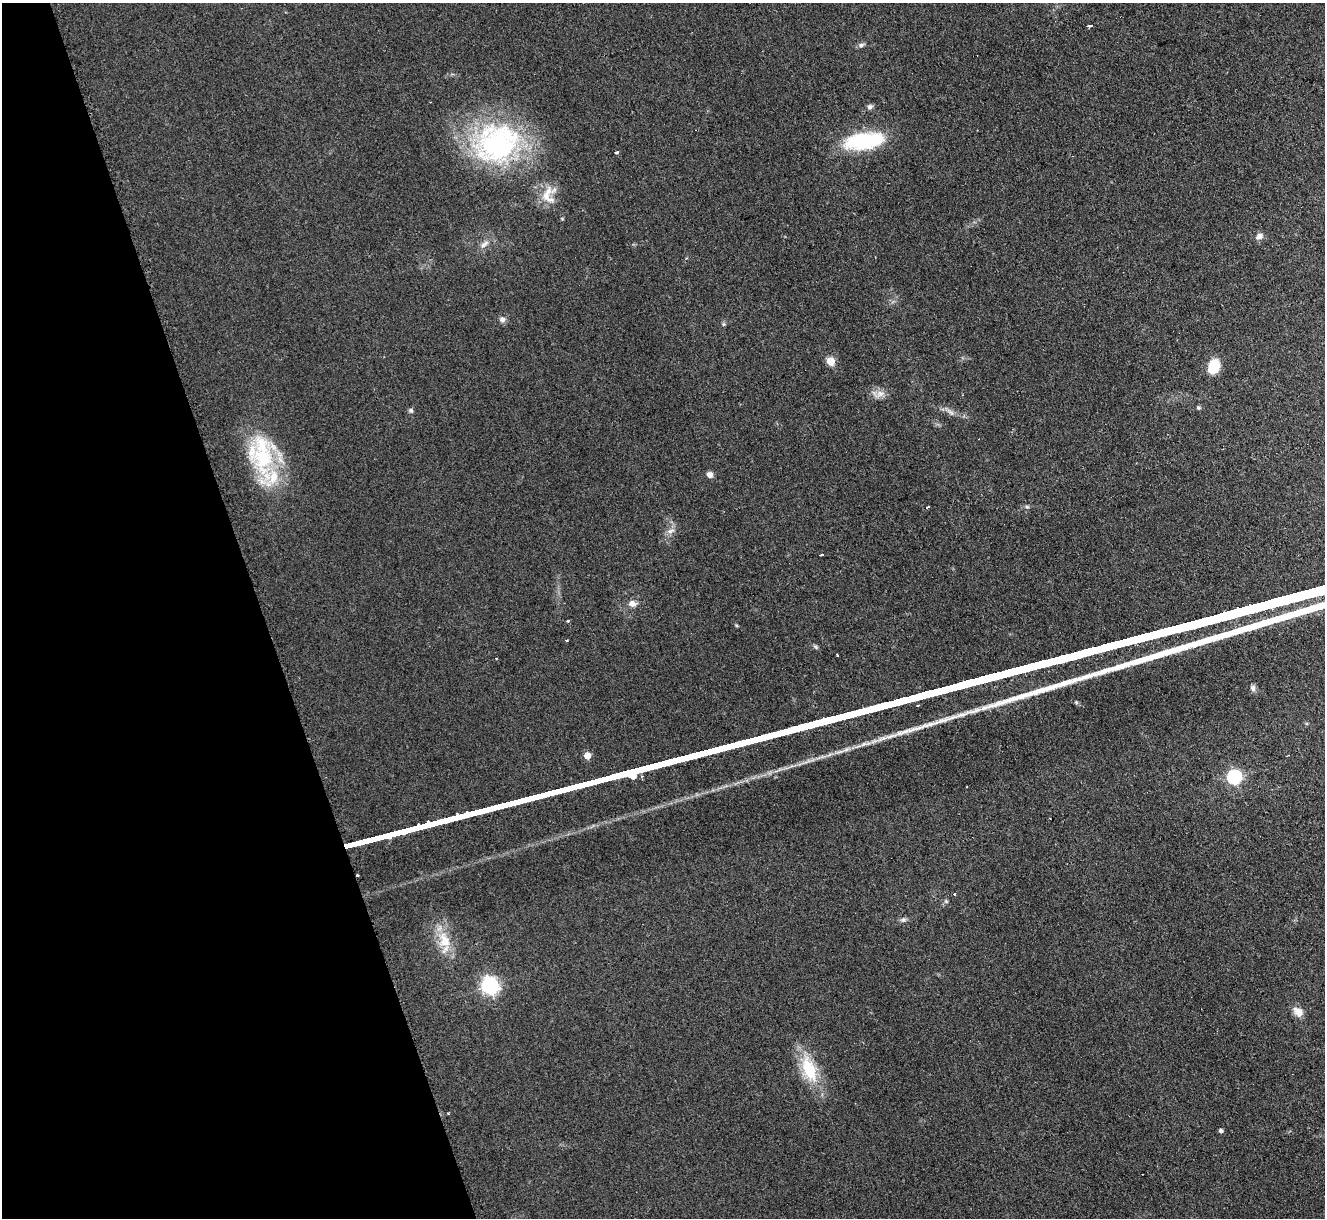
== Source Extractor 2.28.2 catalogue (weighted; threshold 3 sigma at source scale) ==
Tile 5 of 4 x 4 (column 1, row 2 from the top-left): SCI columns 20-1342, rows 2704-3919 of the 5319 x 5278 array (HDU 1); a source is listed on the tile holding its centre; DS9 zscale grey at full resolution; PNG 1327 x 1220 px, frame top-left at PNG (2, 3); no overlay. Shown black and unused: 20% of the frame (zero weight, under 2 of 3 exposures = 2% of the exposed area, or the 3 px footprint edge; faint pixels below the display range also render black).
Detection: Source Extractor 2.28.2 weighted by HDU 2 'WHT'; one run over the whole footprint, this tile lists its part. Background 0.123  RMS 0.012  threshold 0.0542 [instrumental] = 3 sigma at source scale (4.5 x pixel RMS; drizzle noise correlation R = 1.50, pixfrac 1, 0.05/0.05 arcsec/px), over >= 5 px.
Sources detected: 44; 3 cosmic-ray / hot-pixel residue — not listed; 1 inside a brighter listed object's ellipse — not listed separately; the other 40 listed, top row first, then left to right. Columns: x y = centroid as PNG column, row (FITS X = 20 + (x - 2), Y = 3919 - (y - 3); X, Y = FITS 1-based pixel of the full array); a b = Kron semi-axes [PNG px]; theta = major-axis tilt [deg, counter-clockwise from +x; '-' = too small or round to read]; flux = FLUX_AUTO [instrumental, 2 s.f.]
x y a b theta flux
1090 26 5 3 - 3.5
861 45 8 5 10 3.2
870 107 8 6 18 3.4
864 141 48 19 8 88
497 143 59 50 27 230
616 152 4 3 - 7.2
548 195 27 18 80 23
1259 236 9 7 32 5.8
484 244 15 6 40 6.9
502 319 8 7 - 4.4
723 324 6 4 89 1.8
831 361 5 5 - 43
1214 366 14 10 72 31
880 394 12 9 24 8.6
1198 408 6 5 - 1.9
411 410 6 6 - 2.5
952 413 7 4 -71 2.5
263 455 71 25 -85 110
710 474 7 7 - 5.2
928 507 3 3 - 4.3
1027 507 6 4 -1 2
671 531 11 5 24 4.9
821 555 4 3 - 2.8
632 603 9 7 -50 6.9
568 621 4 3 - 1.1
567 640 3 3 - 2.4
837 655 3 2 - 2.1
1253 688 8 6 -82 3.7
587 756 5 5 - 19
1234 777 6 6 - 230
357 875 3 3 - 4
955 894 3 3 - 1.8
946 901 6 5 - 1.9
903 920 8 6 0 3.3
444 940 26 17 -74 30
490 985 7 7 - 370
1298 1012 14 10 -46 10
809 1069 38 18 -68 51
448 1113 3 2 - 1.1
1221 1131 4 4 - 3.7
Overlapping masked pixels (flux is a lower limit): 1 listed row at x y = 357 875
Unlisted compact peaks at least as high as the median listed source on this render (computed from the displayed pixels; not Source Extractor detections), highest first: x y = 962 714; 905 731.